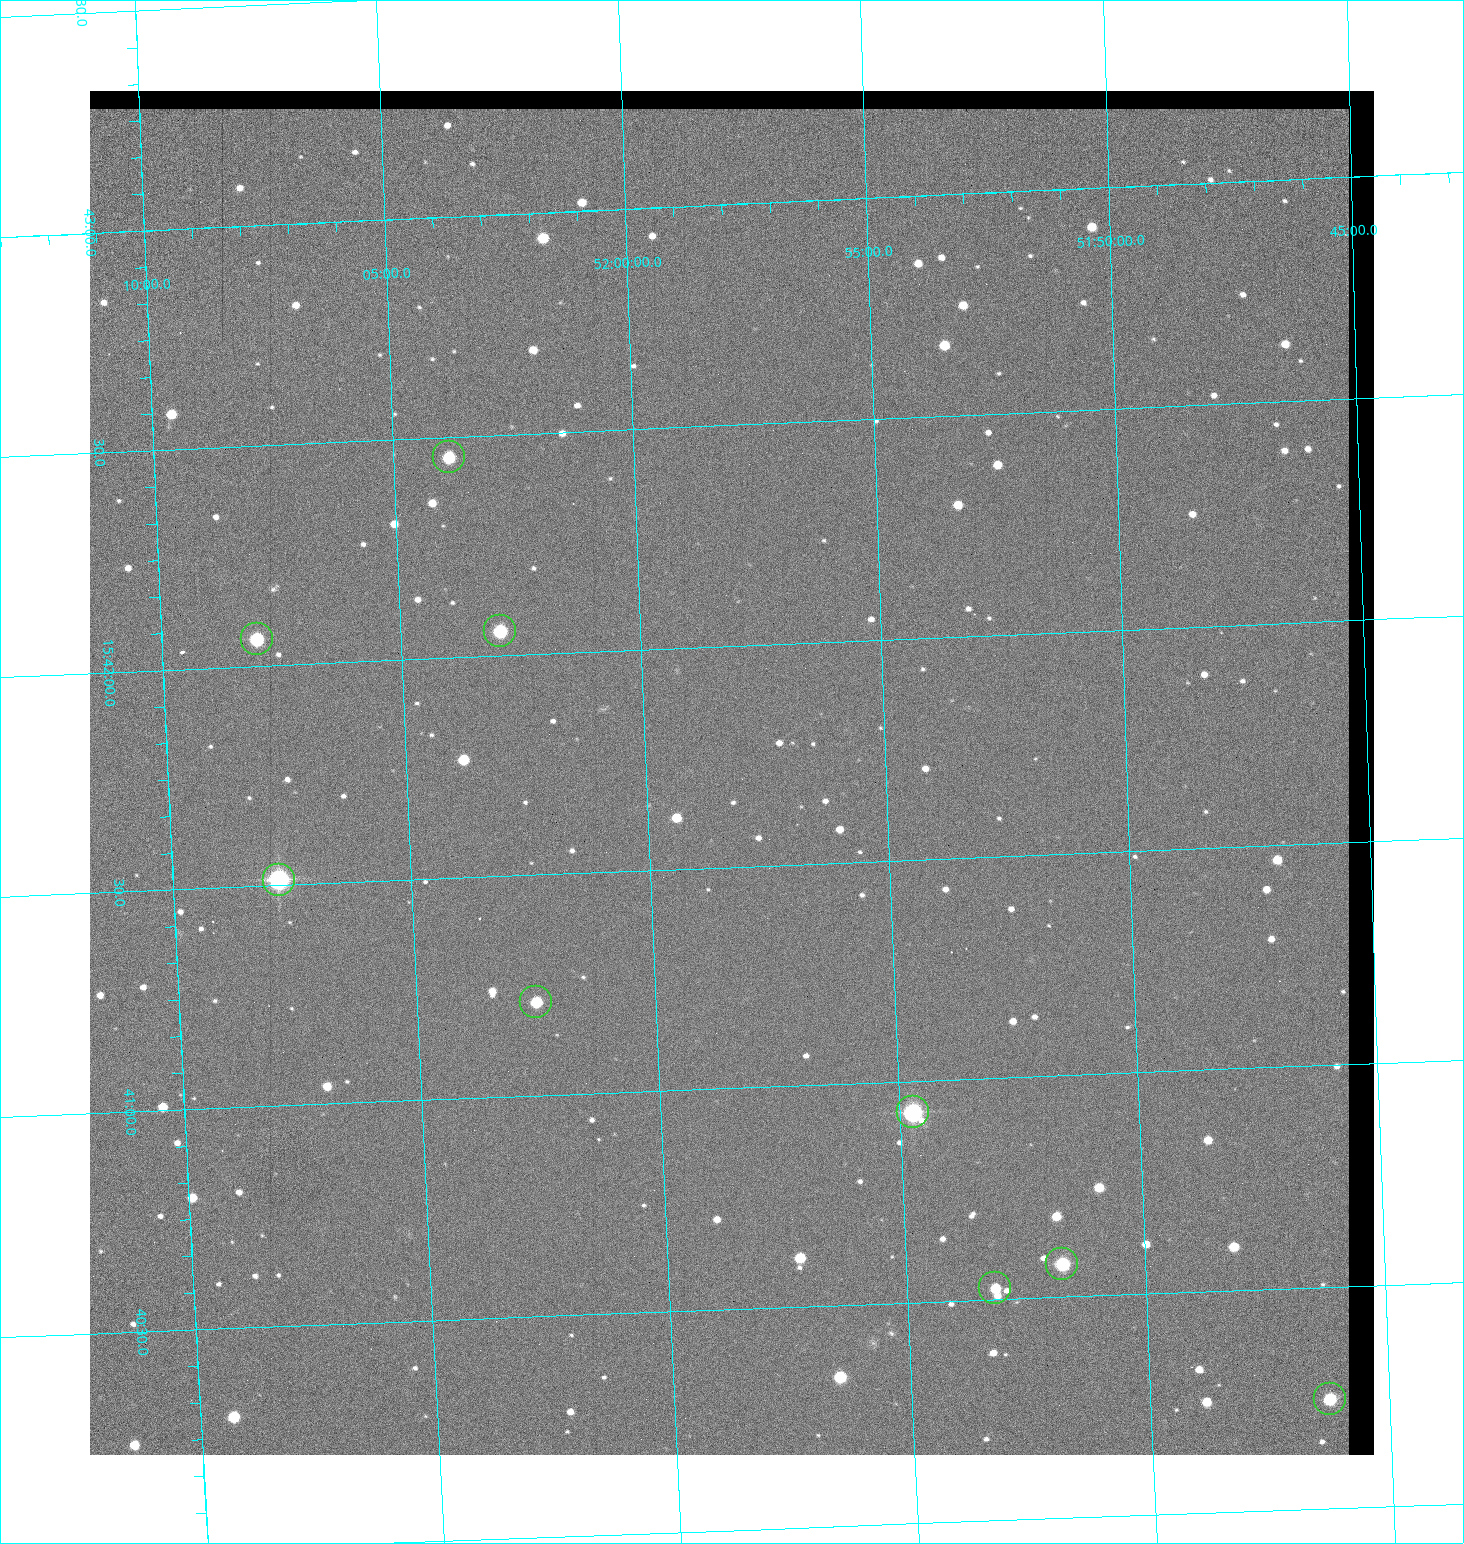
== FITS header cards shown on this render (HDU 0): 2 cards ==
NAXIS1  =                 1284 / length of data axis 1
NAXIS2  =                 1364 / length of data axis 2

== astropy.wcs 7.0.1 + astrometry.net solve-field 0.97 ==
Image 1284 x 1364 px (HDU 0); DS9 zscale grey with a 90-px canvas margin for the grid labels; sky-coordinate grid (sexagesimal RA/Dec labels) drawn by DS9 from the SOLVED WCS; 9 Tycho-2 reference stars matched to detected sources circled (green)
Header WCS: RA---TAN/DEC--TAN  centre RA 15:41:43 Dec +51:58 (235.43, +51.97 deg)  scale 1.26 arcsec/px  FOV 26.9' x 28.5'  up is +92 deg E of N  parity flipped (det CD > 0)
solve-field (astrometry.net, Tycho-2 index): VERIFIED the header's WCS against the Tycho-2 star catalogue (9 matches, 0 conflicts) and refined it, rather than solving blind
Solved WCS: RA---TAN-SIP/DEC--TAN-SIP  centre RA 15:41:43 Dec +51:58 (235.43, +51.97 deg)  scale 1.25 arcsec/px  FOV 26.8' x 28.5'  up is +92 deg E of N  parity flipped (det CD > 0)
The solver's refit moves the header's centre by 0.53 arcsec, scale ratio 0.9969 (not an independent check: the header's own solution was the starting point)
Tycho-2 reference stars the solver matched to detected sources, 9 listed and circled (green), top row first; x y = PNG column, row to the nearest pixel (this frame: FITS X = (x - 90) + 1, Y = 1364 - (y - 91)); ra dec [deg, ICRS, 3 dp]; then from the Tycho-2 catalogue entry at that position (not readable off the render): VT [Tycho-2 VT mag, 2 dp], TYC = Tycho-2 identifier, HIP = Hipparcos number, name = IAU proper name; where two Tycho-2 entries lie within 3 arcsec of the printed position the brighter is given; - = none
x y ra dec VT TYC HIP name
449 457 235.614 +52.064 11.61 3489-1132-1 - -
500 631 235.514 +52.049 11.19 3489-1407-1 - -
257 639 235.515 +52.133 11.12 3489-1380-1 - -
279 880 235.378 +52.130 9.31 3489-1322-1 76850 -
536 1002 235.303 +52.042 11.52 3489-958-1 - -
913 1112 235.232 +51.912 9.59 3489-824-1 - -
1062 1264 235.143 +51.862 10.97 3489-1016-1 - -
995 1288 235.131 +51.886 12.29 3489-908-1 - -
1330 1399 235.062 +51.771 11.53 3489-1453-1 - -